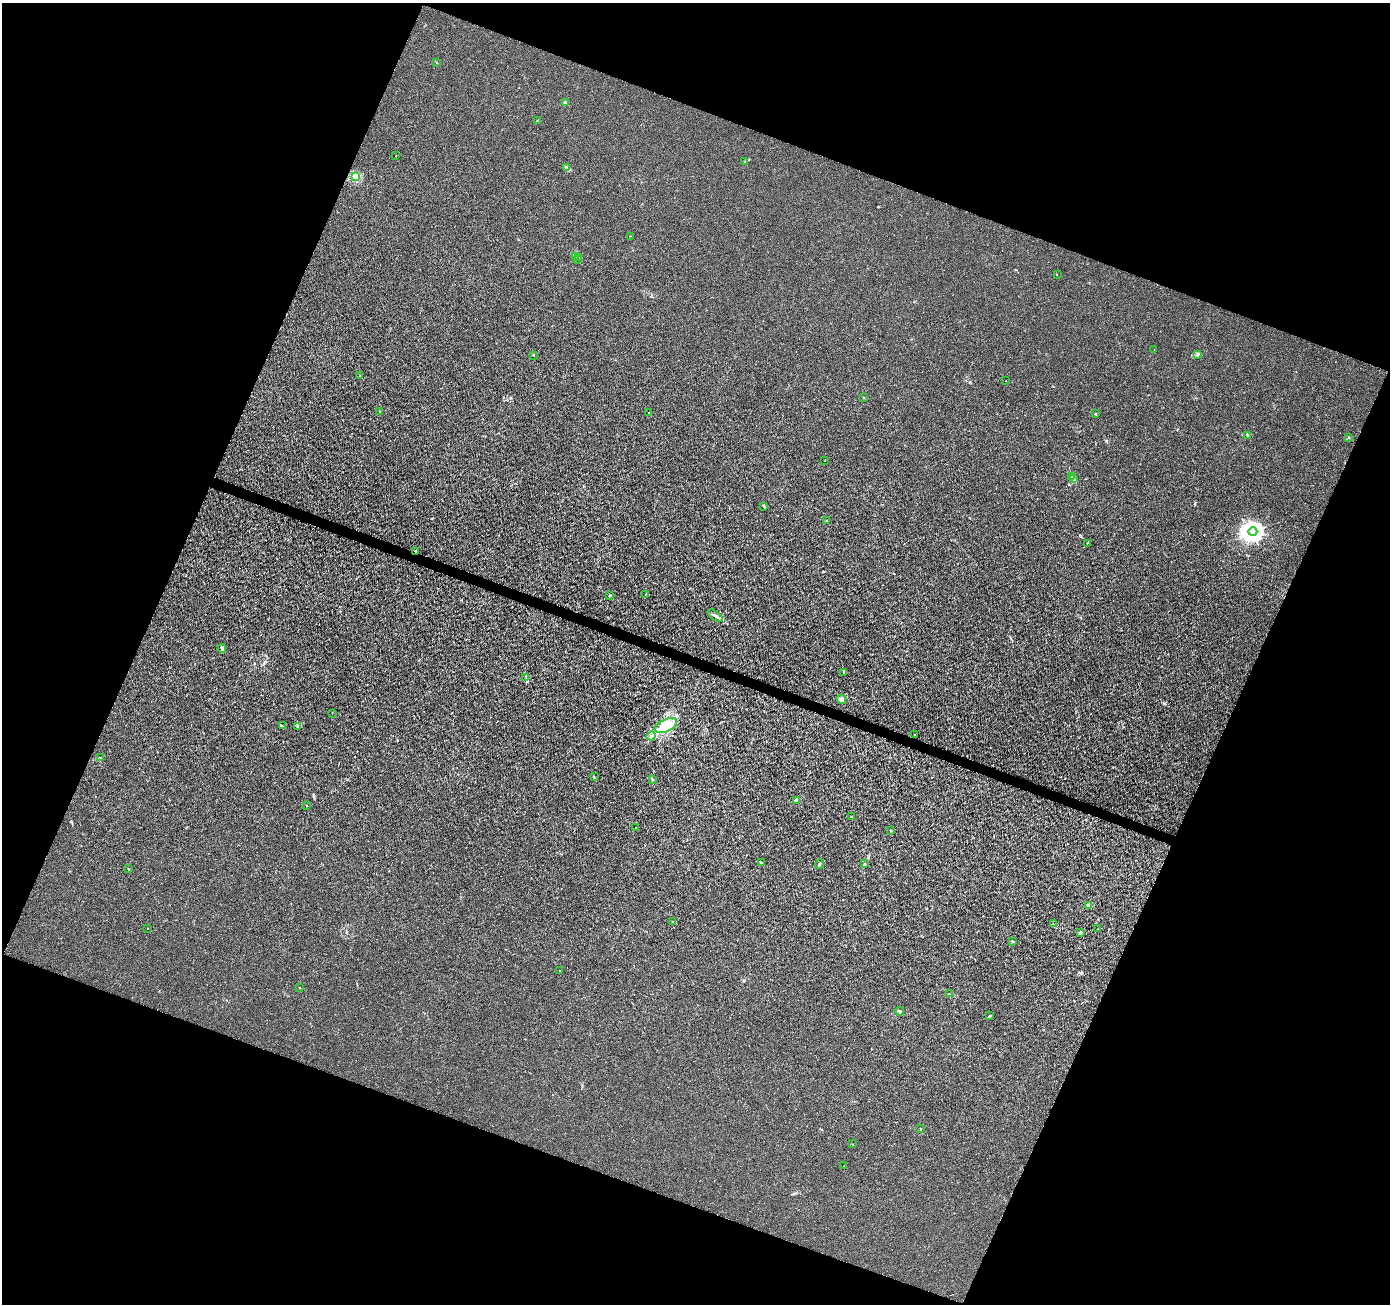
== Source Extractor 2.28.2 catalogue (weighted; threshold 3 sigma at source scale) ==
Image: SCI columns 9-5559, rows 275-5481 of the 5559 x 5692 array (HDU 1 of 3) = the unmasked area's bounding box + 8 px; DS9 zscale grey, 4 x 4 block average (1 PNG px = mean of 4 x 4 image px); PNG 1392 x 1306 px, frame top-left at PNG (2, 3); each listed source drawn as its Kron ellipse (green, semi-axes under 4 px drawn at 4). Shown black and unused: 42% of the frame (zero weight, under 3 of 4 exposures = <1% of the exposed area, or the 3 px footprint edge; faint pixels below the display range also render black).
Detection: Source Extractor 2.28.2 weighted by HDU 2 'WHT'. Background 0.0014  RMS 0.0021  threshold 0.00928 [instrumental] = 3 sigma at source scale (4.5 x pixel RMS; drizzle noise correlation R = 1.50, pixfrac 1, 0.0396/0.0396 arcsec/px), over >= 5 px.
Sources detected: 77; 2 inside a brighter object's white glare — neither listed nor drawn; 4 inside a brighter listed object's ellipse — not listed separately; the other 71 listed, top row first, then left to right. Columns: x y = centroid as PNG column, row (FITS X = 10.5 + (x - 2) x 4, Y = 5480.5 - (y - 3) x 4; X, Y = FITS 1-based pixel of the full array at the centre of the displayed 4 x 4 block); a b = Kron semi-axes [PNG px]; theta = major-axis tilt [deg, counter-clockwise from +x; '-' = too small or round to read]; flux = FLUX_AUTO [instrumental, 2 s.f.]
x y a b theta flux
436 63 2 2 - 0.46
565 103 4 3 - 2.6
537 120 3 2 - 0.71
396 155 2 2 - 0.34
745 161 2 2 - 0.7
566 167 2 2 - 0.55
355 177 2 2 - 70
630 236 2 2 - 0.46
576 257 4 2 - 1.3
579 257 2 2 - 0.54
577 259 2 2 - 0.59
1057 275 2 2 - 0.33
1154 350 2 2 - 0.38
533 355 2 2 - 0.88
1198 355 3 2 - 0.91
359 376 2 2 - 0.29
1006 381 2 2 - 0.46
864 398 2 2 - 0.6
379 411 2 2 - 0.3
649 413 2 2 - 1.3
1095 414 2 2 - 0.61
1247 435 3 2 - 1.7
1348 437 2 2 - 0.39
825 461 2 2 - 0.31
1071 476 4 2 - 1.7
1074 479 4 2 - 1.8
764 506 2 2 - 0.42
827 521 3 2 - 0.97
1253 532 4 4 - 1000
1087 543 2 2 - 0.52
415 551 2 2 - 0.87
645 595 2 2 - 0.28
610 596 4 2 - 0.92
715 616 8 2 -36 3
222 649 4 2 - 0.67
843 672 3 2 - 1.7
526 677 2 2 - 0.33
841 699 5 3 - 2.9
332 713 2 2 - 0.27
666 725 12 6 24 16
282 726 2 2 - 0.53
297 727 2 2 - 0.6
914 735 2 2 - 0.4
651 736 4 3 - 2.5
100 758 2 2 - 0.45
594 777 3 2 - 0.76
652 779 3 2 - 1
797 800 2 2 - 16
307 806 2 2 - 0.39
851 817 3 2 - 0.77
636 827 2 2 - 0.82
891 830 2 2 - 0.68
761 863 4 2 - 1.4
819 864 5 2 - 1.7
865 864 3 2 - 1.3
128 869 2 2 - 0.41
1088 905 3 2 - 1.6
673 922 4 2 - 1.5
1053 924 2 2 - 0.81
147 928 2 2 - 0.81
1098 929 2 2 - 0.8
1080 932 4 3 - 2.1
1012 941 3 2 - 1.1
560 971 2 2 - 0.43
300 988 2 2 - 0.5
950 994 3 2 - 0.63
900 1011 5 2 - 2.1
990 1016 3 2 - 1.7
921 1129 2 2 - 3.3
853 1144 2 2 - 0.28
843 1166 2 2 - 0.25
Overlapping masked pixels (flux is a lower limit): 1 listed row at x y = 415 551
Diffuse or blended objects may show on this block-average render without a row.